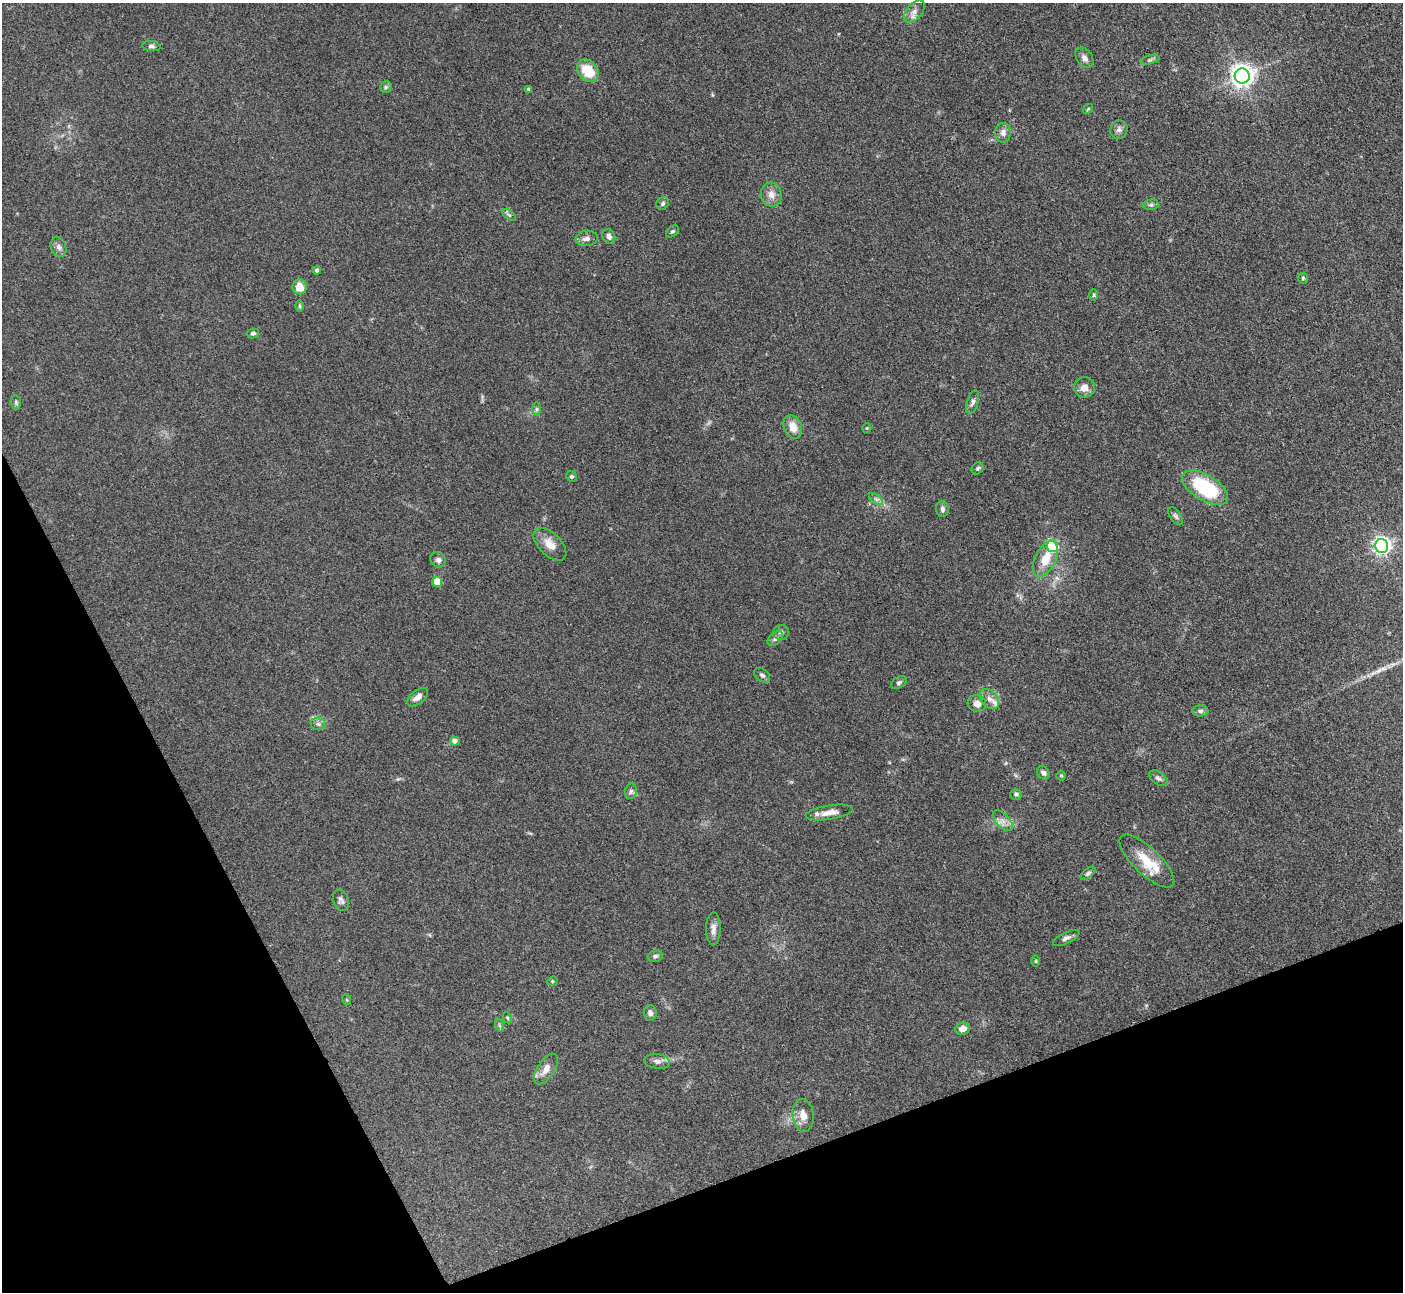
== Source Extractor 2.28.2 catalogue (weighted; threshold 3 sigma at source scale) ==
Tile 14 of 4 x 4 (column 2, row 4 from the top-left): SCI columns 1411-2811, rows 291-1580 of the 5623 x 5610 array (HDU 1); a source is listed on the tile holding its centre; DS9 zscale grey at full resolution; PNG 1405 x 1294 px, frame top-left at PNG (2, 3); each listed source drawn as its Kron ellipse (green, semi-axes under 4 px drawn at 4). Shown black and unused: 20% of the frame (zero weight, under 3 of 4 exposures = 1% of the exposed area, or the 3 px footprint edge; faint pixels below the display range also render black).
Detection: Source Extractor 2.28.2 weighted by HDU 2 'WHT'; one run over the whole footprint, this tile lists its part. Background 0.201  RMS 0.0081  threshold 0.0365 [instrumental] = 3 sigma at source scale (4.5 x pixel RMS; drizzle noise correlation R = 1.50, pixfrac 1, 0.05/0.05 arcsec/px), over >= 5 px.
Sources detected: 78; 2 inside a brighter listed object's ellipse — not listed separately; the other 76 listed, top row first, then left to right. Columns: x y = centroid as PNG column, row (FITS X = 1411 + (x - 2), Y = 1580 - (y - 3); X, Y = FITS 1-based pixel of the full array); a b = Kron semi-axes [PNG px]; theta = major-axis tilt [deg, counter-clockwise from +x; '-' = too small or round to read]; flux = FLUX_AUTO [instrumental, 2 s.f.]
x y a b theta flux
914 12 13 7 48 4.9
151 46 9 5 -8 2.1
1084 58 11 7 -54 3.7
1150 60 10 4 13 1.7
588 71 13 9 -48 21
1242 76 7 7 - 590
386 87 6 5 - 1.5
528 89 4 4 - 0.89
1088 109 5 3 - 0.68
1119 130 9 8 - 3
1003 133 9 8 - 4.3
771 194 12 10 -76 6.1
663 203 7 6 - 1.6
1151 205 8 5 7 1.9
509 215 8 4 -36 1.5
672 231 7 5 37 1.5
609 236 8 6 -63 3
587 238 11 7 7 4
58 247 10 7 -68 3.4
317 270 4 4 - 2.3
1303 278 5 5 - 1.2
299 287 7 7 - 12
1094 295 6 4 89 0.99
299 306 6 4 -89 1
253 333 6 5 - 1.8
1085 387 10 10 - 6.2
16 402 7 5 -83 1.5
973 402 12 5 72 2.6
536 409 7 4 -90 1.4
793 427 12 9 -67 9.2
867 428 5 4 - 0.89
978 468 7 5 51 1.4
571 476 5 5 - 1.4
1205 488 26 12 -31 62
876 499 8 4 -36 2
942 509 8 6 -87 2.4
1176 516 10 5 -53 2
550 544 20 11 -45 9.5
1052 546 6 5 - 56
1382 546 7 6 - 290
1045 559 19 10 64 15
438 560 8 7 - 2.5
437 582 5 5 - 21
781 632 8 7 - 2.5
775 639 9 5 41 2.2
762 675 9 6 -38 2.3
899 682 8 5 32 1.8
418 697 12 6 39 5.2
989 699 11 8 -48 4.7
977 704 9 8 - 5.5
1200 711 8 5 1 1.9
318 724 7 6 - 2.4
455 741 5 4 - 3.7
1043 773 7 6 - 2.8
1061 776 5 4 - 0.93
1158 778 10 6 -36 2.5
631 791 8 6 74 2.1
1016 794 6 5 - 1.8
829 813 23 7 9 7.1
1003 821 12 6 -45 4.8
1147 861 35 13 -43 23
1088 873 9 4 38 1.7
341 900 11 7 -71 2.8
713 929 16 7 -90 4.6
1066 938 14 5 26 3.1
655 956 8 5 14 1.8
1035 961 6 4 90 1
552 981 5 4 - 1
347 1000 5 3 - 0.76
650 1013 8 6 -83 2.9
507 1018 6 4 -59 0.95
499 1025 7 4 -71 1.2
963 1029 7 6 - 5.9
657 1061 13 7 -6 3.7
546 1069 17 8 56 7.6
803 1115 16 10 -82 8.3